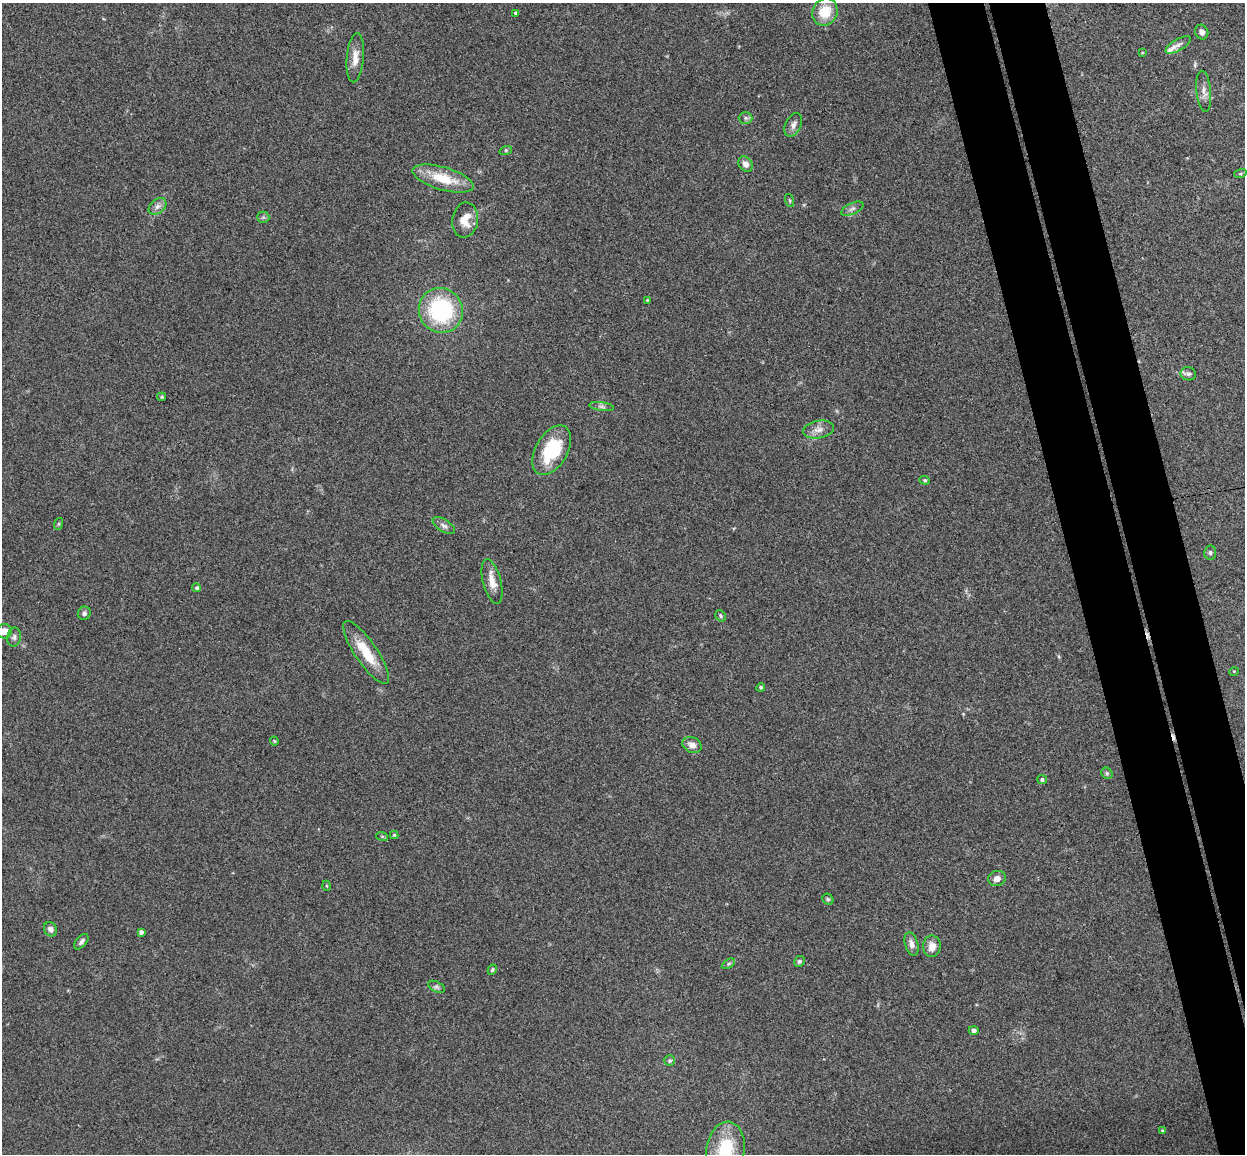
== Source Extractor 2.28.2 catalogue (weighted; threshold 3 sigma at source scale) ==
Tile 6 of 4 x 4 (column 2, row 2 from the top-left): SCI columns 1301-2543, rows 2456-3607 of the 5085 x 5029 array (HDU 1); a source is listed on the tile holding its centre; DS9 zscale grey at full resolution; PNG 1247 x 1156 px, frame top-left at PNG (2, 3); each listed source drawn as its Kron ellipse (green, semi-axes under 4 px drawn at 4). Shown black and unused: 8% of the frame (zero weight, under 3 of 4 exposures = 5% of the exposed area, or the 3 px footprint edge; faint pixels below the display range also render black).
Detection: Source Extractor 2.28.2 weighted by HDU 2 'WHT'; one run over the whole footprint, this tile lists its part. Background 0.0705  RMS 0.0076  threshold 0.0343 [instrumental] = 3 sigma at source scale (4.5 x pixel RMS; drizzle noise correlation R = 1.50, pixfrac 1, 0.05/0.05 arcsec/px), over >= 5 px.
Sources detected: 63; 2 cosmic-ray / hot-pixel residue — neither listed nor drawn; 1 inside a brighter listed object's ellipse — not listed separately; the other 60 listed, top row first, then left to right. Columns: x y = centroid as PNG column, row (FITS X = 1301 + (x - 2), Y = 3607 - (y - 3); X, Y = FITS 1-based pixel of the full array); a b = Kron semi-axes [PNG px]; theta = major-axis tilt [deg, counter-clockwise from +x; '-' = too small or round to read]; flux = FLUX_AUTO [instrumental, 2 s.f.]
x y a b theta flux
825 12 14 12 62 18
516 13 4 4 - 1.7
1202 32 7 6 - 2.9
1178 45 14 6 30 3.8
1142 53 4 2 - 0.54
355 58 25 8 85 8.1
1204 91 21 7 -84 5.2
746 118 7 6 - 1.8
793 125 12 7 62 3.6
506 150 6 4 18 0.89
745 164 8 6 -52 4.3
1240 174 6 4 18 1
443 179 32 11 -16 24
790 200 7 3 -71 0.89
157 206 10 7 39 3.3
852 209 12 5 25 2.6
263 217 6 6 - 1.4
465 220 17 13 81 11
647 300 4 3 - 0.64
441 310 23 21 -56 76
1188 374 7 6 - 2.3
162 397 4 4 - 1.1
601 406 12 4 -7 2.2
818 429 15 8 9 5.6
552 450 27 16 60 40
925 480 5 4 - 0.99
58 524 6 4 71 0.96
444 526 12 6 -32 2.9
1210 552 7 6 - 1.5
492 582 23 9 -76 8.5
197 588 4 4 - 1.7
84 613 7 6 - 2.2
721 616 6 4 -56 1.2
4 631 7 7 - 6.3
14 637 9 6 79 2.4
366 652 37 11 -56 21
1234 671 5 3 - 0.61
761 687 4 4 - 1.3
274 741 4 4 - 0.84
692 745 10 7 -25 5.1
1107 773 6 5 - 1.3
1042 780 5 4 - 1.8
394 835 4 4 - 0.92
382 836 6 4 -19 0.86
997 878 9 7 17 4.9
327 886 5 3 - 0.67
828 899 6 5 - 1.2
50 929 7 6 - 2.7
141 932 4 4 - 2.2
81 942 9 5 50 2.4
912 944 12 6 -73 3.7
932 946 11 9 88 6.4
799 961 5 5 - 1.4
728 964 7 4 31 1.3
492 970 5 4 - 1.3
437 987 9 5 -26 1.8
974 1030 5 4 - 2.2
670 1061 5 5 - 1.5
1162 1131 4 4 - 1.1
726 1149 28 19 82 41
Isophote crosses this tile's border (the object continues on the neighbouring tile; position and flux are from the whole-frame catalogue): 2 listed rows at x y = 4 631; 726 1149